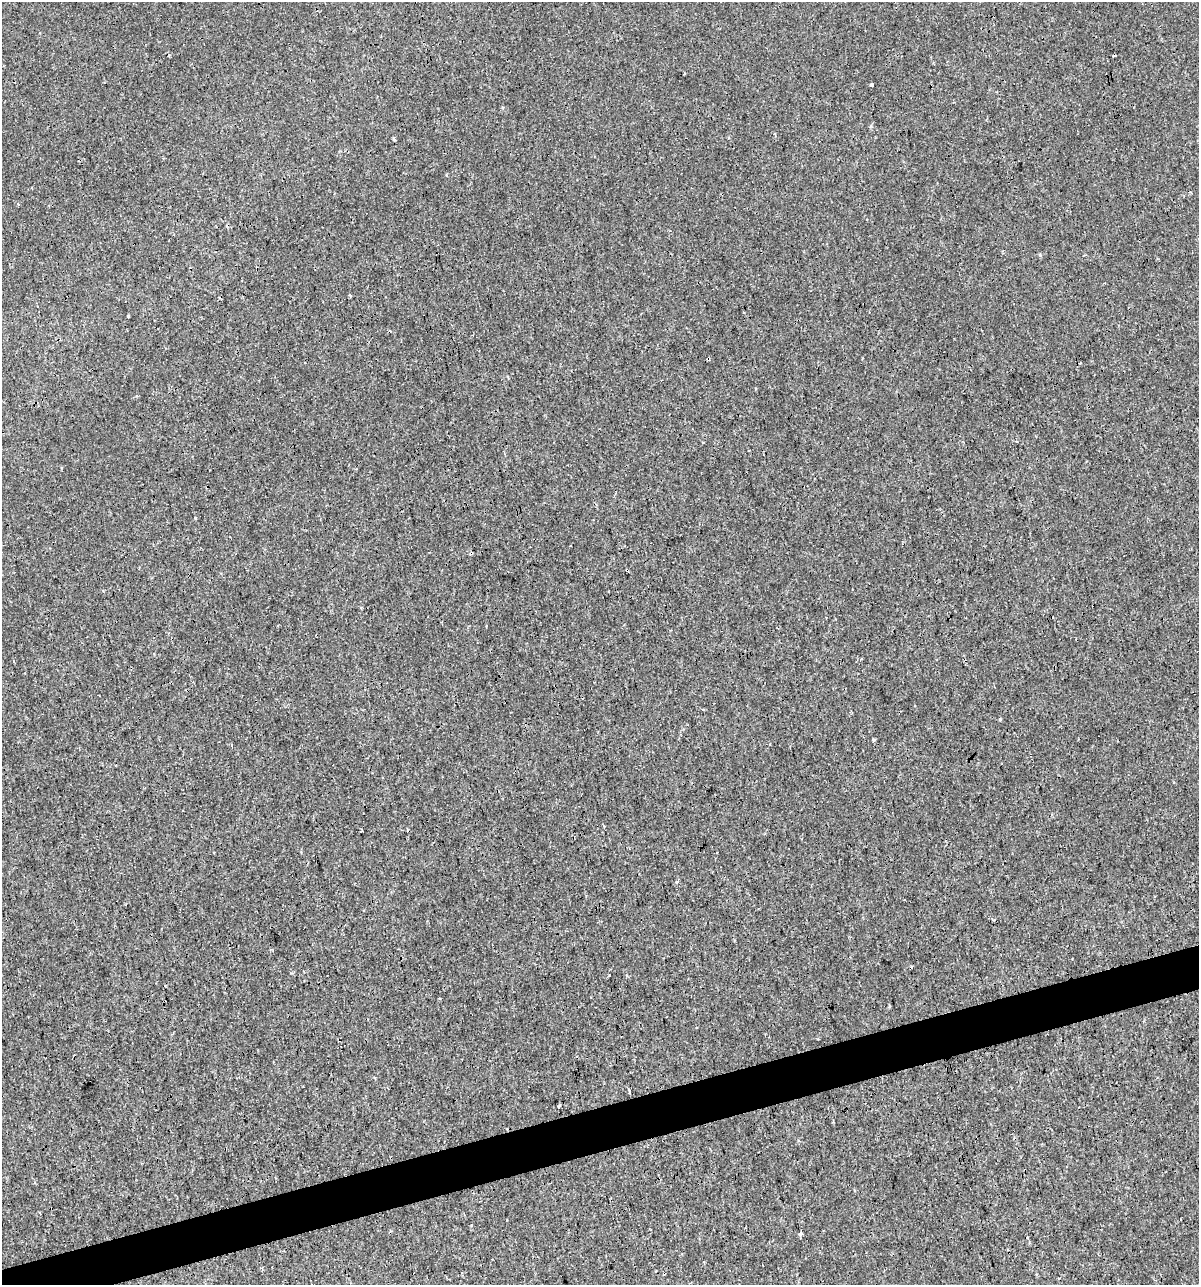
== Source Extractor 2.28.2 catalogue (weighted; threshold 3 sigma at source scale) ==
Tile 7 of 4 x 4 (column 3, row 2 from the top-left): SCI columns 2441-3637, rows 2567-3849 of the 4930 x 5132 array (HDU 1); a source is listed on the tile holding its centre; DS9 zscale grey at full resolution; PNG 1201 x 1287 px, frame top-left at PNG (2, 2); no overlay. Shown black and unused: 4% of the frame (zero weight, under 3 of 4 exposures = <1% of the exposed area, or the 3 px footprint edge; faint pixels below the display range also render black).
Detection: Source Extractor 2.28.2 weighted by HDU 2 'WHT'; one run over the whole footprint, this tile lists its part. Background 9.33e-05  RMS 0.0017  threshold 0.00783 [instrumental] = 3 sigma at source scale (4.5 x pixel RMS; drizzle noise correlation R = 1.50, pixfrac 1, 0.0396/0.0396 arcsec/px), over >= 5 px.
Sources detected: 16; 2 cosmic-ray / hot-pixel residue — not listed; the other 14 listed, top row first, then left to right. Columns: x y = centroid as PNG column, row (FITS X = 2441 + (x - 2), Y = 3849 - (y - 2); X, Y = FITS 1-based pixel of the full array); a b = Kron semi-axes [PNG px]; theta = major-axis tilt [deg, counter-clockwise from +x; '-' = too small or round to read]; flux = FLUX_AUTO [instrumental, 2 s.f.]
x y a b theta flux
871 84 3 3 - 0.29
775 134 3 3 - 0.23
394 139 5 3 - 0.23
128 316 3 3 - 0.13
708 359 4 3 - 0.91
1080 363 3 3 - 0.14
471 553 4 3 - 0.29
874 740 4 3 - 0.23
677 882 4 3 - 0.38
609 975 3 2 - 0.13
889 1006 3 2 - 0.19
629 1090 4 3 - 0.19
471 1225 3 2 - 0.23
801 1233 4 3 - 0.67
Overlapping masked pixels (flux is a lower limit): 2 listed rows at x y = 708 359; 471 553
Unlisted compact peaks at least as high as the median listed source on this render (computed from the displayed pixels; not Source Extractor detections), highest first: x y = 1000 719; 195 518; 871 126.